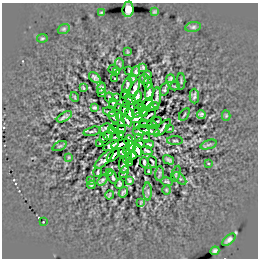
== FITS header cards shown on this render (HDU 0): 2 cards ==
NAXIS1  =                  256
NAXIS2  =                  256

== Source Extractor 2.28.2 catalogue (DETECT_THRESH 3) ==
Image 256 x 256 px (HDU 0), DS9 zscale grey, 1 PNG px = 1 image px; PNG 260 x 260 px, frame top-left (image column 1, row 256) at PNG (2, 3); each listed source drawn as its Kron ellipse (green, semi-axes under 4 px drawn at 4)
Background 2.93e-04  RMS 0.42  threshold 1.26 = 3 sigma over >= 5 px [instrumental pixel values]
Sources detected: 126; all 126 listed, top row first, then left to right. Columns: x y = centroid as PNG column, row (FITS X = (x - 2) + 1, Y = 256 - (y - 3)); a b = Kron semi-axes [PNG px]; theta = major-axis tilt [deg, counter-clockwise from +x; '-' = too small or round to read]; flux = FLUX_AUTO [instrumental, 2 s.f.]
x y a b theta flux
128 9 7 5 84 520
155 12 4 3 - 35
101 13 4 2 - 28
193 27 8 5 10 57
64 29 6 4 21 40
42 38 5 4 - 33
127 52 4 2 - 22
120 64 5 3 - 25
143 67 3 3 - 40
113 69 4 3 - 30
129 70 3 2 - 23
117 71 4 2 - 32
136 72 5 3 - 53
147 74 3 2 - 30
95 78 7 4 -42 70
133 78 4 4 - 39
170 78 4 3 - 42
115 79 2 2 - 20
145 79 5 3 - 44
181 81 8 3 -90 38
148 83 6 3 88 49
127 85 8 2 71 58
175 86 5 2 - 25
83 88 4 3 - 25
101 88 5 3 - 46
134 89 10 3 68 89
165 89 7 2 70 51
149 92 9 4 85 74
102 93 4 3 - 30
125 94 4 3 - 40
194 96 7 5 -89 62
75 97 5 3 - 23
109 97 5 2 - 33
116 97 4 2 - 28
137 97 6 3 69 78
157 98 10 4 85 63
131 99 6 3 -50 36
113 103 4 2 - 41
127 104 3 2 - 26
139 104 5 2 - 16
147 104 7 3 64 72
153 106 6 3 20 55
94 107 4 3 - 45
141 107 3 2 - 25
119 108 3 2 - 19
124 110 5 2 - 48
138 111 7 3 55 47
109 112 6 2 -19 41
144 112 4 2 - 31
130 114 6 2 -72 65
184 114 7 2 55 23
201 115 4 4 - 56
120 116 4 2 - 31
149 116 8 2 38 29
226 116 5 4 - 28
64 117 8 3 32 63
114 117 6 2 -50 26
137 118 6 3 34 78
127 120 7 2 -54 66
157 121 5 2 - 21
121 123 3 2 - 32
144 124 4 2 - 33
137 125 2 2 - 31
152 125 5 2 - 35
105 128 6 2 39 39
116 128 3 2 - 16
162 128 11 4 44 26
121 129 5 2 - 43
169 129 4 2 - 27
112 130 4 2 - 31
149 130 11 3 -14 39
92 131 9 2 14 34
141 131 8 2 6 70
108 135 5 3 - 29
121 135 4 2 - 38
115 137 5 2 - 30
139 137 3 2 - 19
103 138 4 2 - 25
146 138 4 2 - 28
129 141 5 3 - 6.3
175 141 8 3 0 25
140 143 5 2 - 37
100 144 3 2 - 28
121 144 10 3 16 100
149 144 5 2 - 36
208 145 8 3 19 37
60 146 7 3 26 31
111 146 8 4 29 94
131 147 5 2 - 97
126 150 4 3 - 22
138 150 6 3 -72 59
147 151 6 2 -27 38
122 153 5 3 - 31
113 155 8 4 45 70
132 155 4 3 - 35
69 157 4 3 - 24
104 159 12 5 45 72
128 159 5 3 - 45
169 160 6 3 -31 51
144 162 5 3 - 45
152 162 6 2 -72 34
130 163 3 3 - 28
208 163 3 2 - 19
124 165 8 5 -88 63
148 171 3 2 - 24
98 172 4 2 - 31
109 172 3 2 - 21
124 172 6 3 65 56
160 174 7 2 85 36
176 174 8 4 73 41
113 177 7 2 -72 50
180 178 8 3 -44 32
102 180 6 4 53 48
129 180 4 3 - 41
91 181 4 4 - 40
167 182 6 3 -14 41
119 184 5 3 - 39
91 185 4 3 - 39
166 190 4 3 - 24
123 192 5 3 - 47
148 192 9 4 -89 66
109 195 4 2 - 22
141 202 4 2 - 28
43 222 2 2 - 17
229 240 8 4 40 88
215 251 4 4 - 61